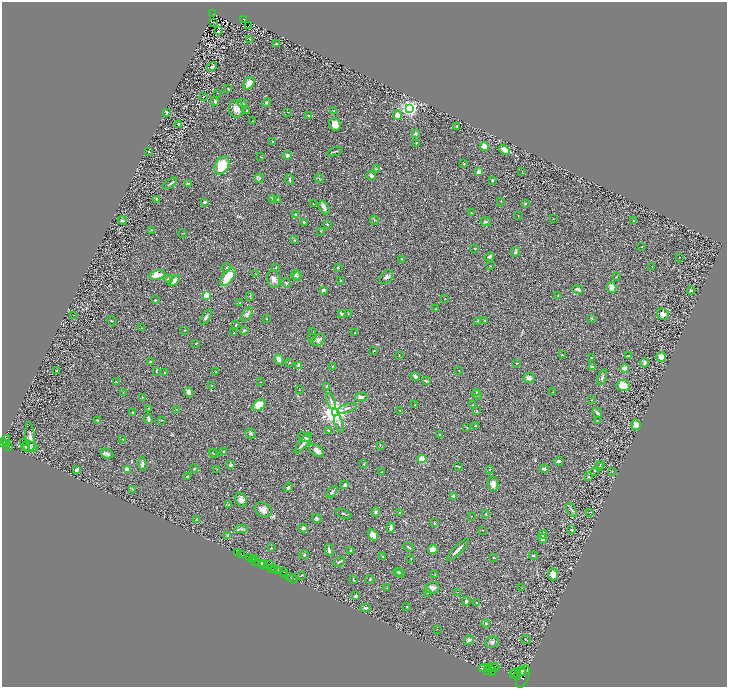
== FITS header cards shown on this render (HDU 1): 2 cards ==
NAXIS1  =                 1450
NAXIS2  =                 1369

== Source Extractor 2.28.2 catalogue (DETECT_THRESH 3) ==
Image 1450 x 1369 px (HDU 1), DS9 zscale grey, zoomed out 1/2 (1 PNG px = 2 x 2 image px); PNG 729 x 689 px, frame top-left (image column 2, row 1369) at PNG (2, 2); each listed source drawn as its Kron ellipse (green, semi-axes under 4 px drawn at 4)
Background 0.396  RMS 0.028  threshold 0.0847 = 3 sigma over >= 5 px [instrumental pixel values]
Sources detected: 353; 40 cannot appear on this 1/2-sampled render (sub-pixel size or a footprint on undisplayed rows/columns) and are neither listed nor drawn; the other 313 listed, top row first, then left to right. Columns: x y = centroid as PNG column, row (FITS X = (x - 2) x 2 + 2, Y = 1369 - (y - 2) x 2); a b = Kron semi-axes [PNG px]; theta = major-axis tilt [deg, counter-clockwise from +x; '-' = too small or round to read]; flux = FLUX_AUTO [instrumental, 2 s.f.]
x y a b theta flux
213 14 3 2 - 50
243 19 2 2 - 34
214 22 3 1 - 0.97
248 26 2 1 - 1.5
218 31 2 2 - 50
250 39 3 2 - 2.3
277 44 3 3 - 5.6
212 67 5 3 - 7.8
249 83 7 4 52 49
228 89 2 2 - 4.2
217 93 2 1 - 1.5
203 97 2 1 - 1.9
215 101 2 2 - 42
266 102 4 4 - 7.2
242 103 4 3 - 7.6
409 108 3 3 - 2500
236 109 9 7 -82 40
247 111 3 2 - 3.6
334 111 2 2 - 3.2
288 112 2 1 - 1.7
167 113 2 2 - 18
397 115 5 4 - 31
309 116 3 2 - 4.7
252 121 4 2 - 2.6
179 125 3 2 - 9
335 125 6 6 - 47
457 127 3 2 - 4
415 133 4 4 - 10
272 141 2 2 - 3.2
416 143 4 2 - 4.2
484 146 4 4 - 40
504 150 6 3 -32 36
335 151 8 2 20 6.6
149 152 2 2 - 2.7
287 155 4 3 - 10
260 157 3 2 - 2
464 164 3 2 - 2.4
222 165 10 6 62 120
376 169 3 2 - 6.6
522 171 2 2 - 1.8
479 172 4 3 - 20
371 176 5 3 - 9.9
259 178 5 2 - 3.9
319 178 5 1 - 2.7
290 179 5 2 - 6.6
492 180 3 2 - 6.4
170 183 8 2 34 8.4
188 184 3 2 - 14
272 198 3 2 - 2.7
156 199 4 2 - 5.3
277 199 3 2 - 4.1
501 201 3 2 - 2.2
204 202 4 2 - 7.7
313 204 2 2 - 2
525 204 3 3 - 3.4
324 207 7 4 -63 16
471 213 2 2 - 2.4
296 215 2 2 - 24
518 216 2 1 - 2.1
553 219 3 2 - 2.2
123 220 4 2 - 6.2
374 220 5 2 - 3.9
634 221 3 2 - 3.8
304 222 4 3 - 6.2
486 222 5 3 - 7.1
327 224 2 2 - 6.5
151 230 3 2 - 2.9
321 231 2 2 - 2.2
182 233 2 2 - 2.9
295 240 3 3 - 3.6
642 247 2 1 - 2.1
475 248 2 2 - 3
515 252 5 3 - 7
489 257 5 3 - 12
679 257 2 1 - 1.5
402 259 3 2 - 1.7
490 266 2 1 - 2.8
338 267 2 2 - 4.6
652 267 2 2 - 1.2
226 268 5 2 - 4.4
275 268 3 2 - 2.5
256 274 3 2 - 2.1
157 275 8 5 12 81
296 275 5 4 - 8.8
297 276 5 3 - 7.4
228 277 10 5 54 110
386 277 8 5 49 16
616 277 3 2 - 2.3
169 279 4 3 - 13
274 279 9 6 -77 24
174 280 7 3 41 30
341 281 2 2 - 6.6
286 283 5 3 - 5.4
612 287 5 4 - 39
578 289 5 3 - 14
323 290 3 3 - 11
691 291 4 2 - 10
207 295 3 3 - 240
250 296 4 2 - 3.8
558 296 4 2 - 4.3
445 299 3 2 - 1.8
155 300 3 3 - 4.2
240 303 2 2 - 15
436 309 2 2 - 5.2
247 314 8 4 56 14
342 314 4 3 - 5.4
348 314 2 2 - 5.6
663 314 6 5 - 25
74 315 2 1 - 2
206 317 9 2 57 9.9
592 318 2 2 - 12
266 319 2 2 - 6.1
112 321 5 3 - 4.8
478 321 3 3 - 3.5
484 321 2 2 - 7
236 325 2 2 - 6.8
141 328 2 2 - 1.6
185 330 2 2 - 2.6
244 330 3 3 - 8.5
313 332 2 1 - 1.2
355 332 2 1 - 2.9
234 333 2 2 - 3.1
311 338 2 1 - 1.7
318 340 7 5 35 16
196 343 3 2 - 2.9
374 351 3 2 - 3.6
562 355 3 3 - 4
399 356 2 1 - 1.7
629 356 3 2 - 4.3
661 357 5 4 - 42
591 358 2 2 - 2.8
279 359 5 4 - 30
150 362 3 2 - 5.1
289 362 2 2 - 1.8
516 363 2 2 - 2.1
644 363 5 4 - 12
299 366 4 3 - 40
332 366 2 2 - 2.2
592 367 4 3 - 14
625 368 4 2 - 71
459 370 3 1 - 1.8
56 371 3 2 - 4
156 371 4 2 - 3.7
215 372 2 2 - 1.8
164 373 3 2 - 3.9
415 376 4 4 - 14
602 377 8 4 71 16
529 378 6 5 - 20
116 381 3 2 - 2.1
426 381 3 2 - 9.9
261 382 2 2 - 2.2
623 385 7 5 -8 63
211 386 3 2 - 4.4
326 386 3 2 - 4.3
300 390 2 1 - 1.2
189 392 5 3 - 26
553 392 2 2 - 1.7
123 393 2 2 - 1.3
476 393 4 2 - 4.7
477 395 5 3 - 7.4
142 397 4 2 - 3.7
361 397 6 4 -1 15
592 400 2 2 - 3
331 401 8 3 -72 11
259 405 7 5 39 89
415 405 3 2 - 2.3
473 405 3 2 - 4.1
149 408 2 2 - 4.5
347 408 10 3 17 16
176 409 4 2 - 3.5
400 410 3 2 - 2.2
476 411 4 3 - 4
335 412 4 4 - 6200
133 413 3 3 - 10
597 413 5 3 - 8.7
148 419 5 2 - 17
97 420 3 2 - 6.2
161 420 3 2 - 3.3
597 420 2 2 - 1.8
339 424 9 4 -72 15
636 425 5 4 - 44
476 426 3 3 - 4.3
466 427 3 2 - 3.2
328 430 3 2 - 2.8
250 433 5 5 - 9.7
440 435 4 2 - 4.2
30 437 15 4 -84 34
305 437 7 2 -26 9.6
123 439 3 2 - 3.6
6 440 5 3 - 560
24 442 2 1 - 110
2 443 2 2 - 450
303 443 12 3 51 21
7 444 4 2 - 170
380 445 3 2 - 2.5
9 446 3 2 - 140
26 447 5 4 - 6
30 447 8 5 -13 18
316 450 8 5 -39 28
212 452 3 2 - 2.2
223 452 2 1 - 3.1
214 453 4 2 - 3.5
107 454 6 4 -22 13
422 459 4 4 - 66
559 461 4 3 - 15
142 464 7 3 -88 13
364 464 4 2 - 2.9
231 465 2 2 - 38
600 465 2 2 - 2
459 466 3 2 - 4.4
599 467 2 2 - 4.1
194 469 4 3 - 4.6
217 469 3 2 - 1.9
544 469 4 3 - 11
76 470 4 2 - 14
127 470 4 4 - 35
489 470 2 2 - 2.7
594 471 2 2 - 3.1
612 471 3 2 - 2.7
382 472 2 2 - 1.6
589 476 3 3 - 4.4
187 477 4 3 - 5.3
493 484 7 5 -83 29
345 485 3 3 - 16
288 487 5 4 - 8.8
133 489 4 3 - 4.7
332 492 7 3 50 9.6
454 496 3 2 - 22
241 500 7 5 -66 22
229 504 3 1 - 2.3
263 510 9 6 -30 34
571 510 8 3 -65 11
376 512 5 3 - 6.5
589 512 3 2 - 2
399 513 2 2 - 4
344 514 8 2 -25 6
486 514 3 3 - 3.8
471 516 2 1 - 1.4
317 518 5 4 - 7.5
196 520 3 3 - 6
434 523 3 2 - 3.1
391 527 5 3 - 14
303 528 4 4 - 9.7
242 529 6 3 5 8.5
482 530 2 1 - 1.2
571 530 3 2 - 8.4
543 534 4 3 - 5.5
228 535 3 3 - 8
373 535 6 4 -55 48
543 539 4 4 - 35
409 547 5 2 - 7.2
271 548 2 2 - 2.6
329 550 6 3 -79 14
351 550 4 2 - 5.8
433 550 5 4 - 42
458 550 15 2 46 18
238 553 2 2 - 120
242 555 2 2 - 800
304 555 5 4 - 7.2
533 556 4 3 - 6
383 557 4 2 - 3.1
250 558 3 2 - 38
254 558 3 2 - 160
494 558 3 2 - 3.9
411 559 2 2 - 2.4
252 560 2 1 - 17
255 561 2 1 - 580
339 562 6 2 30 9.4
261 564 3 3 - 710
264 564 2 1 - 200
269 564 4 3 - 140
271 568 3 2 - 390
275 569 4 3 - 450
278 571 3 2 - 160
284 572 3 1 - 17
398 572 5 3 - 6.7
400 573 4 3 - 5.8
284 574 2 2 - 260
553 574 6 5 - 42
301 575 4 2 - 3.1
435 575 4 2 - 6.6
289 577 4 2 - 210
293 579 5 2 - 60
353 579 4 2 - 3.3
370 579 4 3 - 5.1
387 588 4 2 - 2.5
432 588 7 5 13 26
522 588 3 2 - 2.1
458 592 3 1 - 2.2
428 593 3 2 - 3.7
356 596 3 2 - 18
466 601 5 3 - 7.9
476 602 4 3 - 4.8
407 607 2 2 - 2.2
366 608 5 3 - 9.2
486 623 4 3 - 6.1
437 629 2 1 - 1.4
526 639 4 1 - 2.4
469 640 5 4 - 20
492 642 6 6 - 13
493 667 6 4 1 3000
495 667 3 2 - 620
483 668 3 2 - 1500
485 668 6 4 -2 4700
493 670 4 2 - 1100
487 671 3 2 - 1100
521 671 5 2 - 1400
523 672 3 2 - 910
492 673 3 3 - 820
515 673 4 3 - 2000
513 674 3 2 - 1800
518 676 4 2 - 1800
523 677 12 6 70 2900
At the frame edge (FLAGS 8, measured only in part): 1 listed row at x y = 2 443
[40 sub-pixel or undisplayed-footprint detections neither listed nor drawn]